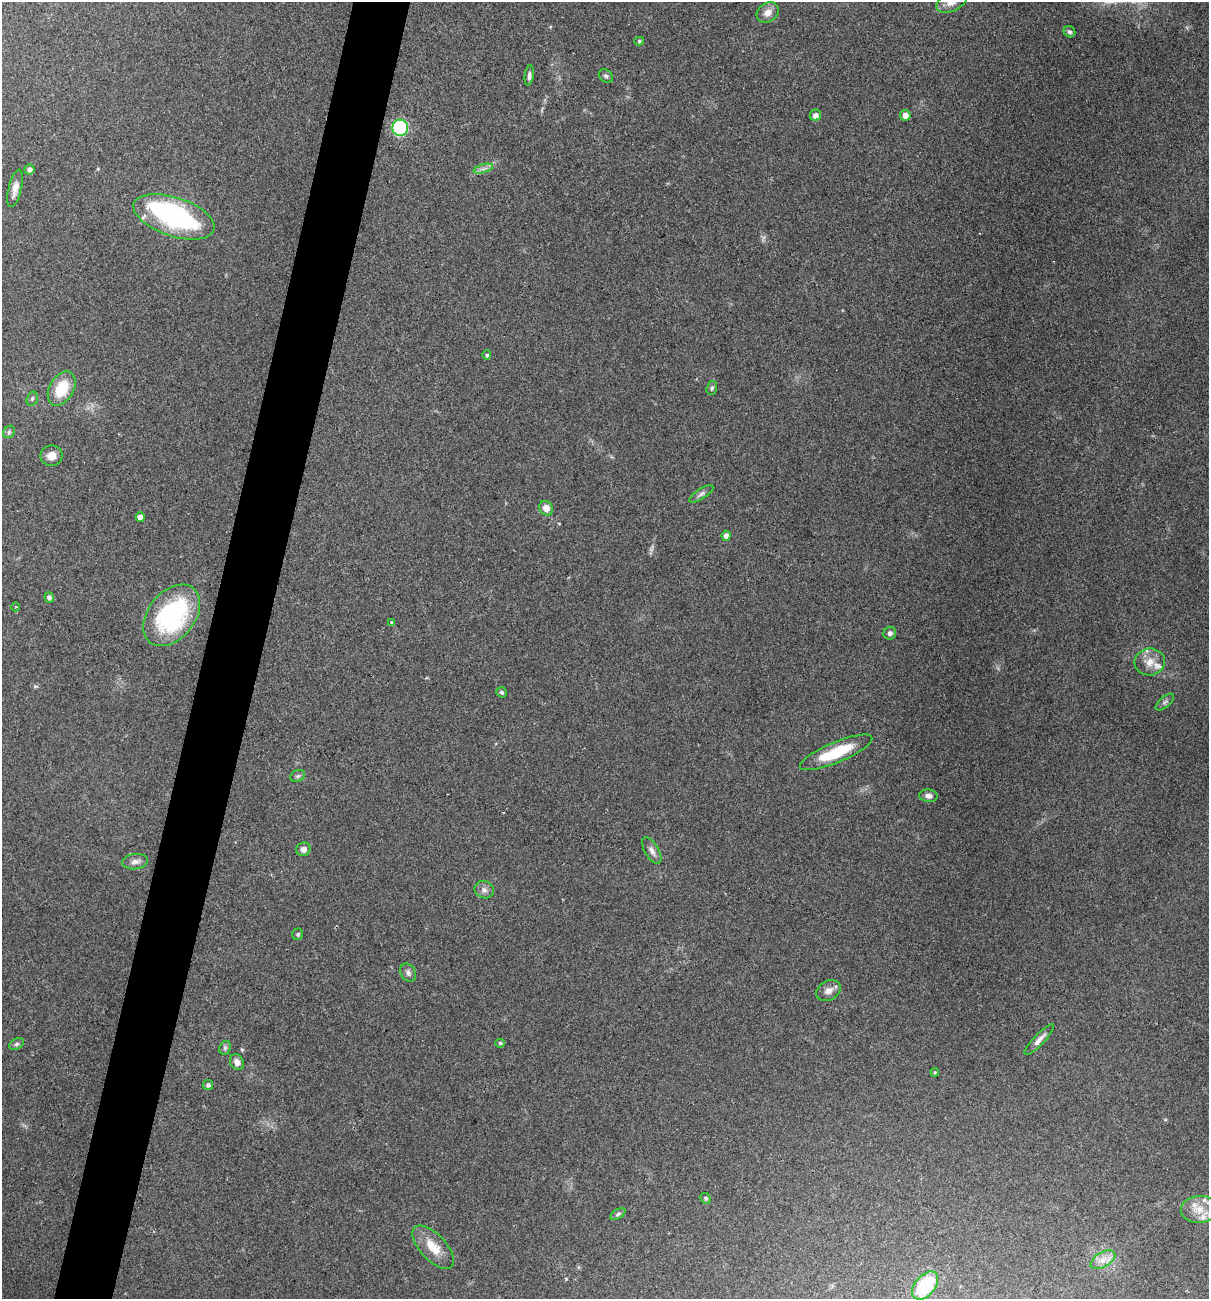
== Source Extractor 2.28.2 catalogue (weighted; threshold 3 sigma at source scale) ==
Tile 7 of 4 x 4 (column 3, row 2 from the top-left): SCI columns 2541-3747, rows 2595-3891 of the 5204 x 5188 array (HDU 1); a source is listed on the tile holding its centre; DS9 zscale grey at full resolution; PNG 1211 x 1301 px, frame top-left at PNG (2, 2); each listed source drawn as its Kron ellipse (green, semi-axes under 4 px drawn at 4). Shown black and unused: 5% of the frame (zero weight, under 2 of 3 exposures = <1% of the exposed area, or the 3 px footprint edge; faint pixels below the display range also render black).
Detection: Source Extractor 2.28.2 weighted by HDU 2 'WHT'; one run over the whole footprint, this tile lists its part. Background 0.0979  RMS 0.0095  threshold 0.0429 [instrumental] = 3 sigma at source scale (4.5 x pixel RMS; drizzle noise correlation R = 1.50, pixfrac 1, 0.05/0.05 arcsec/px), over >= 5 px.
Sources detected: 57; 1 inside a brighter object's white glare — neither listed nor drawn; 2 inside a brighter listed object's ellipse — not listed separately; the other 54 listed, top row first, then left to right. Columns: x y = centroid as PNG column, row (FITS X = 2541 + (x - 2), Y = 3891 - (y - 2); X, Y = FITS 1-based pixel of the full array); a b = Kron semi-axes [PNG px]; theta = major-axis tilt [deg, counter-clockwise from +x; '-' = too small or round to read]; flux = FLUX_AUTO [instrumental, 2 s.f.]
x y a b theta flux
951 2 16 9 26 9
768 12 12 9 37 7.7
1069 32 6 5 - 2
639 41 5 4 - 1.4
529 75 10 4 84 3.3
606 76 8 6 -42 2.4
815 115 6 5 - 5
905 115 5 5 - 6.8
400 128 8 8 - 99
29 169 5 5 - 3.3
483 169 10 4 15 3.4
15 188 19 6 77 7.5
174 217 42 19 -18 170
487 355 5 4 - 1.7
62 388 18 12 61 31
712 388 7 5 71 2.1
32 399 7 5 74 2
9 432 7 5 48 2.1
51 456 11 10 - 7
701 494 14 5 33 3.3
546 508 7 6 - 7.3
140 517 5 4 - 6.7
726 536 5 4 - 4.6
49 597 5 4 - 3.2
16 607 4 3 - 0.99
172 615 35 23 51 130
391 622 4 3 - 1.2
890 633 6 6 - 3.3
1150 662 15 13 8 12
502 692 5 5 - 2.2
1165 702 11 5 40 2.6
836 752 39 10 23 42
298 776 7 5 21 2
929 796 9 6 -8 4
303 849 7 7 - 4.5
652 851 15 7 -60 5.4
135 862 13 7 8 5
484 890 10 8 -20 4.4
298 934 6 5 - 1.6
408 973 9 7 -61 3.5
829 990 13 9 30 6.5
1039 1040 20 5 46 6
500 1043 5 3 - 1.8
16 1044 8 5 27 2.2
225 1048 7 5 70 2
237 1062 8 6 -58 4.9
935 1072 4 3 - 0.87
208 1085 5 5 - 2.6
705 1198 5 5 - 1.7
1199 1209 18 13 5 15
618 1214 8 4 31 2.1
433 1247 27 13 -47 19
1103 1260 14 7 30 7.7
925 1286 16 10 50 56
Isophote crosses this tile's border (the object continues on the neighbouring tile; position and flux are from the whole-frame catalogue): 2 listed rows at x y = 951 2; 1199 1209